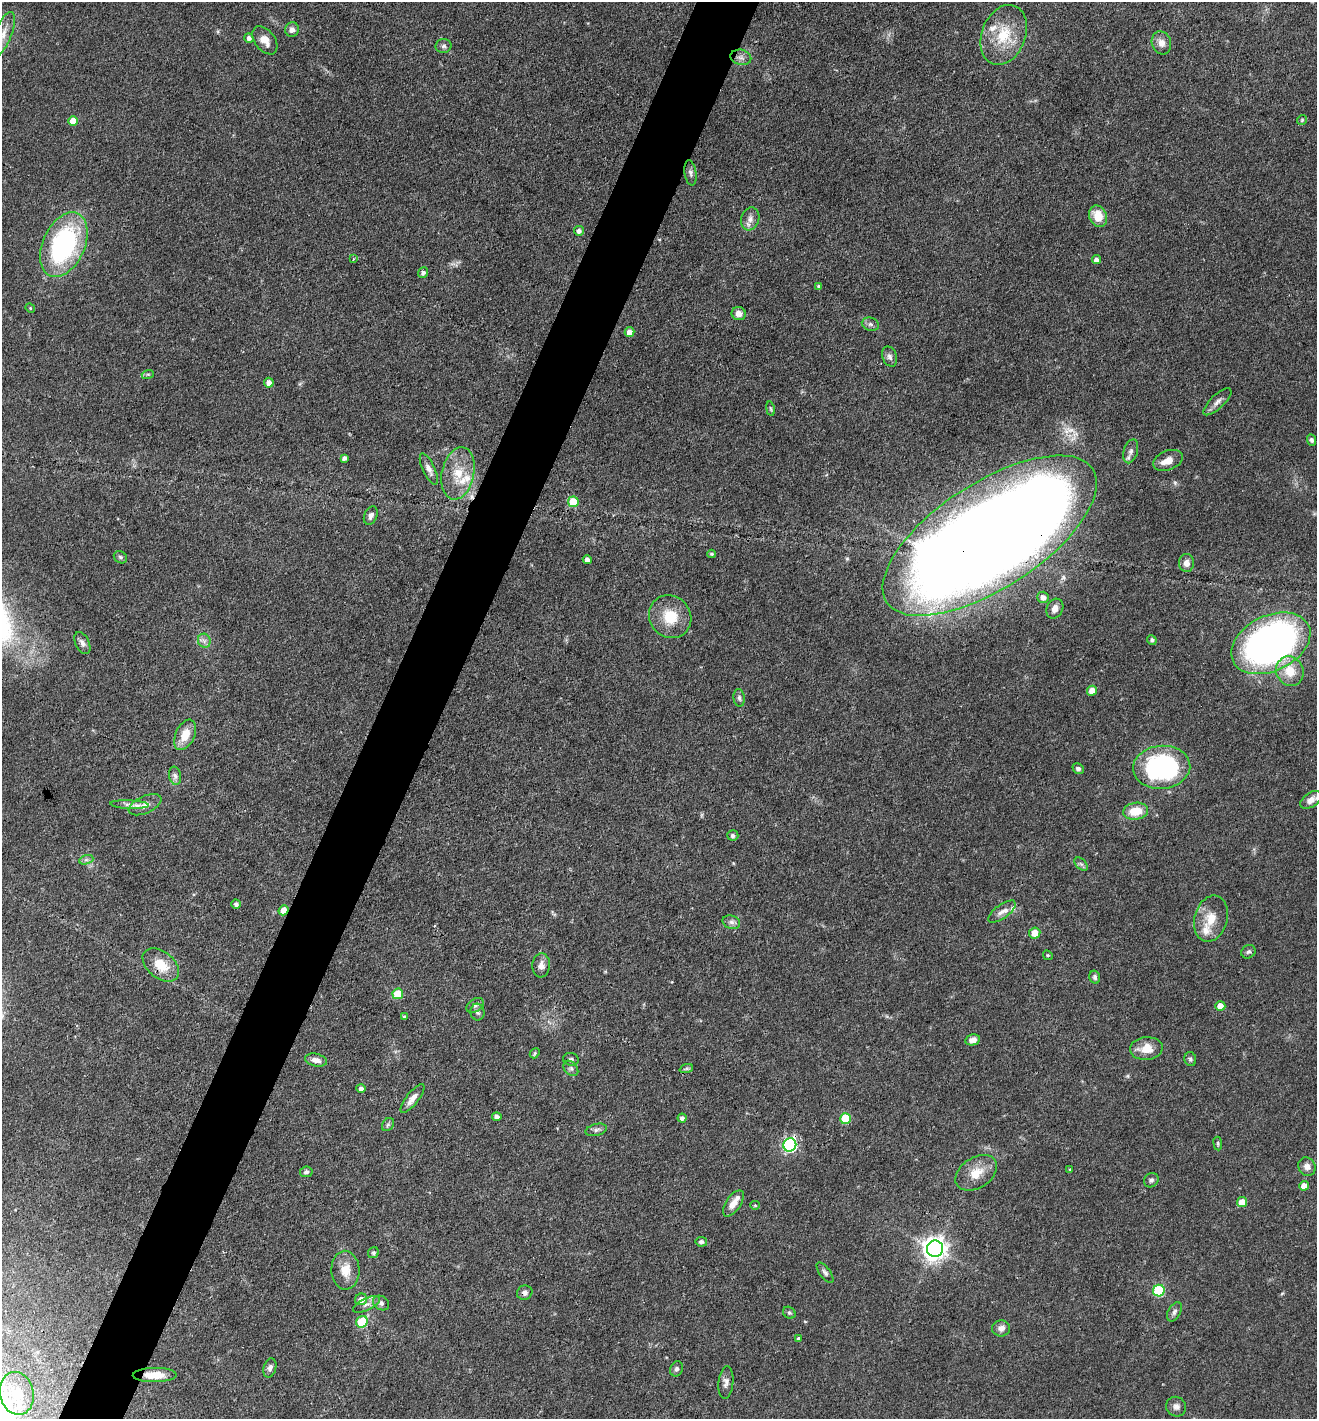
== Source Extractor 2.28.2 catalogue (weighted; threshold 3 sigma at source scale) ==
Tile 7 of 4 x 4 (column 3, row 2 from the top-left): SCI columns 2774-4088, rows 2837-4253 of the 5683 x 5673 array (HDU 1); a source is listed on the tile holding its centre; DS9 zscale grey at full resolution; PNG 1319 x 1421 px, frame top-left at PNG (2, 2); each listed source drawn as its Kron ellipse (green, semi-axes under 4 px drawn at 4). Shown black and unused: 5% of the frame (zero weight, under 3 of 4 exposures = <1% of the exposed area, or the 3 px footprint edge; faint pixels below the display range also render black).
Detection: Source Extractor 2.28.2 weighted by HDU 2 'WHT'; one run over the whole footprint, this tile lists its part. Background 0.109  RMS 0.0045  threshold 0.02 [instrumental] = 3 sigma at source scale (4.5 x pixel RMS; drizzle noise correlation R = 1.50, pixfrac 1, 0.05/0.05 arcsec/px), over >= 5 px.
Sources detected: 135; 1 inside a brighter object's white glare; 1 cosmic-ray / hot-pixel residue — neither listed nor drawn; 8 inside a brighter listed object's ellipse — not listed separately; the other 125 listed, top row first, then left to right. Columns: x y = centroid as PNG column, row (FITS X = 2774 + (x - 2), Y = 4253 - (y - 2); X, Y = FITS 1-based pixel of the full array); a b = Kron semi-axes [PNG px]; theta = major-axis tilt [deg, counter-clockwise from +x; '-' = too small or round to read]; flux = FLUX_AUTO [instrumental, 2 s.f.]
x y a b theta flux
292 30 7 7 - 2.1
3 34 23 8 69 4.9
1004 35 31 22 68 17
249 38 5 4 - 1.7
265 40 16 10 -53 4.6
1161 43 12 9 -71 3.2
444 46 8 7 - 1.3
741 57 10 7 -15 2.1
1302 120 5 5 - 0.57
73 121 5 5 - 6.1
690 173 12 6 -81 1.5
1098 216 11 8 -65 7.9
750 219 12 9 73 2.7
579 231 5 5 - 1.8
64 245 34 21 66 75
353 259 3 3 - 0.65
1096 260 4 4 - 1.8
423 273 5 5 - 1.3
819 286 4 4 - 0.92
30 308 5 4 - 0.45
739 314 7 6 - 3.2
870 324 9 6 -15 1.3
629 332 5 5 - 3.9
890 357 10 7 -67 1.7
148 374 6 4 18 0.61
269 383 5 5 - 3.1
1217 402 18 7 44 2.4
770 409 7 3 -81 0.56
1312 440 6 4 -66 0.95
1131 451 12 7 73 2.1
344 458 4 4 - 1.5
1168 460 15 9 22 4.2
429 469 17 6 -65 2.7
458 473 26 16 78 12
573 502 5 5 - 14
371 516 9 6 66 1.6
990 536 123 53 33 1700
712 554 4 3 - 0.69
120 557 7 5 -32 0.9
587 560 4 4 - 2.7
1186 563 9 7 -87 3.1
1043 597 6 5 - 2.6
1055 609 10 8 65 3.2
670 617 22 20 -48 13
1152 640 5 4 - 0.94
204 641 7 6 - 1.5
82 643 12 7 -63 2.1
1271 643 42 27 26 200
1290 671 15 13 -65 9.5
1092 691 5 5 - 4.8
739 698 9 5 -83 1.2
185 735 16 9 65 7.8
1162 767 29 21 5 74
1078 769 6 5 - 1.3
175 776 9 6 -78 1.7
1311 800 12 7 34 3.2
129 805 19 4 -3 2.2
145 805 17 8 25 3.5
1136 811 12 8 9 9.2
733 835 5 5 - 1.2
86 860 7 4 18 1.1
1081 864 8 5 -44 1.1
236 904 4 4 - 1.2
284 910 5 4 - 6.4
1002 912 16 7 36 2.8
1211 919 23 16 75 8.5
731 922 9 6 -16 1.6
1035 933 5 5 - 5.8
1248 952 7 6 - 1.1
1048 955 5 4 - 0.51
161 965 21 13 -38 9.9
541 965 12 9 85 2.8
1095 977 7 5 -76 1.1
398 994 5 5 - 11
475 1005 9 6 32 1.5
1220 1006 5 5 - 4.6
477 1012 8 7 - 1.3
404 1017 4 4 - 0.55
973 1040 7 5 12 2.2
1146 1048 16 11 4 6.8
535 1053 5 4 - 0.69
571 1059 8 6 -13 1
1190 1059 7 5 -78 1.1
316 1060 11 6 -13 2.7
571 1068 9 6 -48 1.2
686 1069 7 4 19 0.83
361 1088 4 4 - 1.5
412 1098 17 6 51 3.4
497 1117 4 4 - 1.8
682 1118 4 4 - 1.4
846 1119 5 5 - 20
388 1125 7 5 55 0.81
596 1130 11 6 14 1.4
1218 1144 7 4 -84 0.67
790 1145 7 6 - 89
1307 1167 9 8 - 2.6
1070 1170 4 3 - 0.48
306 1172 6 5 - 1
976 1173 23 15 34 8.2
1151 1180 8 6 44 1.2
1304 1186 5 5 - 4.2
1242 1202 5 5 - 7.1
733 1203 15 7 56 4.2
755 1205 5 4 - 0.53
701 1242 6 5 - 1.1
935 1249 8 8 - 370
373 1253 6 5 - 0.83
345 1270 19 14 -88 7.3
825 1273 12 5 -53 1.3
1159 1291 6 5 - 33
525 1293 8 7 - 1.5
361 1299 6 5 - 3.5
381 1303 8 6 -34 1.5
366 1304 15 6 26 2.3
1174 1312 10 6 62 1.5
789 1313 7 5 -41 0.77
362 1322 6 5 - 17
1001 1328 9 8 - 2.3
798 1339 4 3 - 0.91
270 1368 10 6 74 1.6
677 1369 8 6 67 1.3
155 1375 22 7 0 7.1
726 1382 16 7 84 2.3
17 1393 21 17 -78 12
1176 1407 10 9 - 2.1
Overlapping masked pixels (flux is a lower limit): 6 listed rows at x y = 990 536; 284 910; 161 965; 790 1145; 525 1293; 155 1375
Isophote crosses this tile's border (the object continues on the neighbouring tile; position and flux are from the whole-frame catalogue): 2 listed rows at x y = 3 34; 990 536